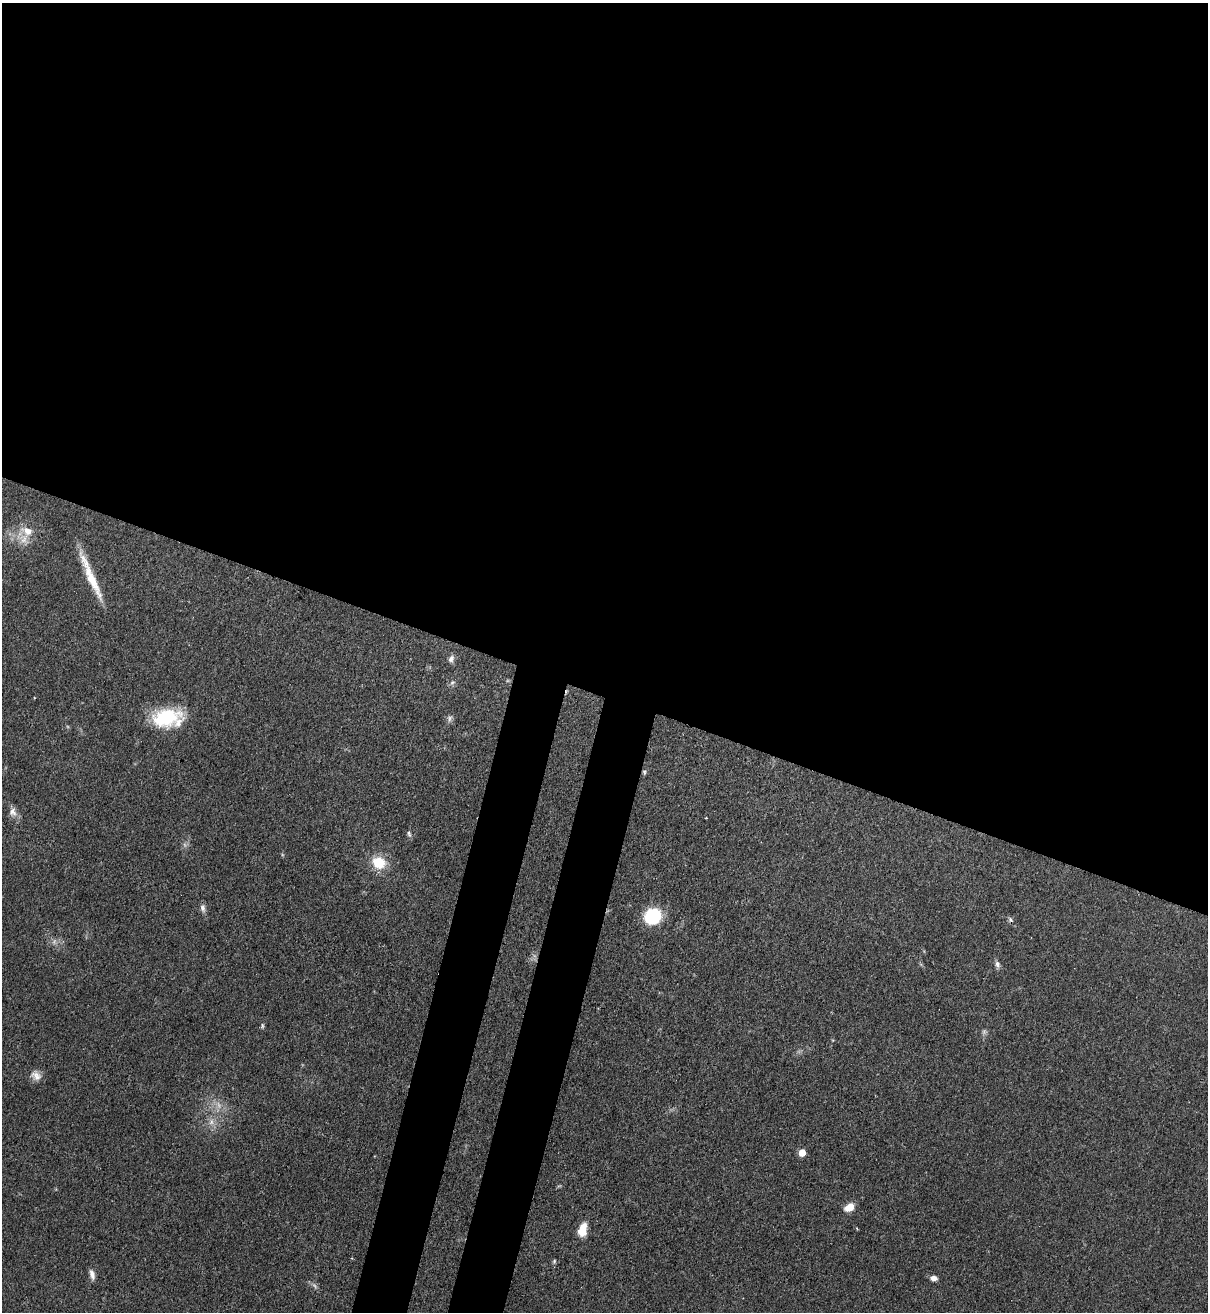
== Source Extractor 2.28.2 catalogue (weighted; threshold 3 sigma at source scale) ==
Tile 3 of 4 x 4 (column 3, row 1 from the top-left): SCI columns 2636-3841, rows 3964-5273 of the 5389 x 5307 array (HDU 1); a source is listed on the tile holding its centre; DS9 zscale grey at full resolution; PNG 1210 x 1314 px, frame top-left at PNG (2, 3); no overlay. Shown black and unused: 57% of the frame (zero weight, under 3 of 4 exposures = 7% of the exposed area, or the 3 px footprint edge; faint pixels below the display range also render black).
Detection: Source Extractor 2.28.2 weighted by HDU 2 'WHT'; one run over the whole footprint, this tile lists its part. Background 0.0823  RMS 0.0039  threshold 0.0174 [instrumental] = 3 sigma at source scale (4.5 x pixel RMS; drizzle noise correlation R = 1.50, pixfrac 1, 0.05/0.05 arcsec/px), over >= 5 px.
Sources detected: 30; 4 too faint to see at this stretch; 1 cosmic-ray / hot-pixel residue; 1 long thin detection or spike segment (spike, bleed or trail) — not listed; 2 inside a brighter listed object's ellipse — not listed separately; the other 22 listed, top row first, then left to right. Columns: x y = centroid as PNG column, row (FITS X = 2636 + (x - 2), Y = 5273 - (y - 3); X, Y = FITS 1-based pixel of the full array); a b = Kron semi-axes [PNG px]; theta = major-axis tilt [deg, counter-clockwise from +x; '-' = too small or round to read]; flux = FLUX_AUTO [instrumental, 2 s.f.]
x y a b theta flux
27 531 17 11 -23 5.1
451 659 10 7 68 1.5
452 682 8 5 20 0.91
166 718 35 20 9 22
450 719 10 5 73 1.1
644 772 6 5 - 0.62
13 812 11 10 - 2.3
706 818 3 2 - 0.38
409 834 9 5 -73 0.88
379 862 16 13 -26 10
203 908 11 6 -70 1.5
652 916 12 11 - 29
997 964 9 7 -76 1.3
262 1026 7 3 -82 0.56
36 1076 14 10 -33 2.8
211 1122 8 6 48 1.6
802 1152 5 5 - 6.6
849 1207 11 7 31 4.6
583 1229 16 9 77 6.1
554 1261 6 4 70 0.57
92 1274 12 6 -74 2
934 1278 7 6 - 2
Overlapping masked pixels (flux is a lower limit): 1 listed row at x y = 644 772